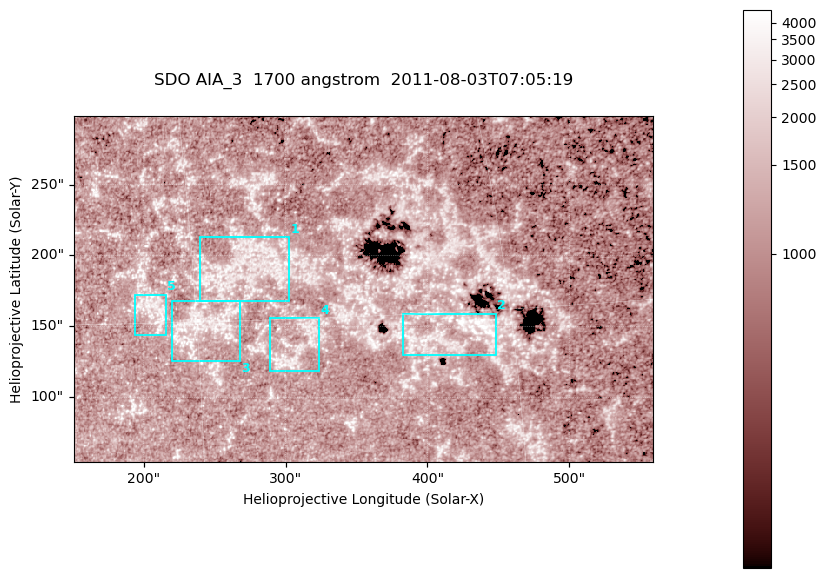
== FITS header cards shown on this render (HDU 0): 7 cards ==
TELESCOP= 'SDO     '           /
INSTRUME= 'AIA_3   '           /
WAVELNTH=                 1700 /
WAVEUNIT= 'angstrom'           /
DATE-OBS= '2011-08-03T07:05:19.712' /
CTYPE1  = 'HPLN-TAN'           /
CTYPE2  = 'HPLT-TAN'           /

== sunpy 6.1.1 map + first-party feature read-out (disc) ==
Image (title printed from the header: SDO AIA_3  1700 angstrom  2011-08-03T07:05:19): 666 x 399 px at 0.613 arcsec/px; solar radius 945 arcsec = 1543 px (partial field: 3.6% of the solar disc is inside the frame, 100% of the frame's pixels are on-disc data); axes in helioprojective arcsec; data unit not stated in the header (colour bar unlabelled)
Pointing: header CRPIX1/2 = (2049.23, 2048.32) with CRVAL1/2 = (0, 0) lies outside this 666 x 399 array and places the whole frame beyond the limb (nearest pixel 1.4 R_sun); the SolarSoft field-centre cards XCEN/YCEN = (354.7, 176.5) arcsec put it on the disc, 1921 arcsec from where CRPIX/CRVAL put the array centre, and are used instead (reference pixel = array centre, CRVAL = XCEN/YCEN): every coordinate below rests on XCEN/YCEN
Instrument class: DISC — disc imager (sunpy class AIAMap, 1700 A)
Bright regions (active regions / flare kernels): reference = the on-disc median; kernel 5 px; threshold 5 sigma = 1356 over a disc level ~1122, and >= 1.15x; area >= 265 px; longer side >= 5 px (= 3.1 arcsec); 5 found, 5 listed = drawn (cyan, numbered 1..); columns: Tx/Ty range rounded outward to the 2 arcsec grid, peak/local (2 s.f.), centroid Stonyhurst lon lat
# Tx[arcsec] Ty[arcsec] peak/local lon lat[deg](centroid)
1 238..304 168..214 3.1 +17 +17
2 382..450 130..160 5.1 +27 +14
3 220..268 126..168 3.4 +15 +15
4 288..324 118..156 3.2 +19 +14
5 192..216 144..174 3.2 +13 +16